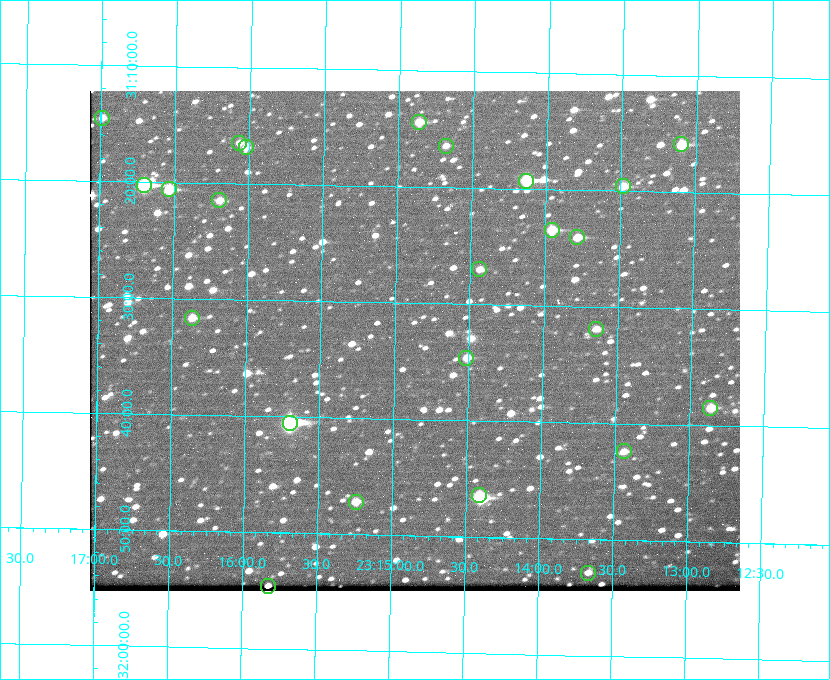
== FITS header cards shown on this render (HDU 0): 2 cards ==
NAXIS1  =                  650 / Width of table row in bytes
NAXIS2  =                  500 / Number of rows in table

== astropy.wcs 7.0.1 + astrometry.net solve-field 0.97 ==
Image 650 x 500 px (HDU 0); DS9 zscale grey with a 90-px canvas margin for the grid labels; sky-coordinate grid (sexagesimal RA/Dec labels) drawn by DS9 from the SOLVED WCS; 24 Tycho-2 reference stars matched to detected sources circled (green)
Header WCS: none
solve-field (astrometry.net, Tycho-2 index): SOLVED blind (the file carries no WCS)
Solved WCS: RA---TAN-SIP/DEC--TAN-SIP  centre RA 23:14:52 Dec +31:33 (348.72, +31.55 deg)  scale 5.17 arcsec/px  FOV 56.0' x 43.0'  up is +179 deg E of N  parity flipped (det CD > 0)
(file carries no celestial WCS; the grid is the blind solution)
Tycho-2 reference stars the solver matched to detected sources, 24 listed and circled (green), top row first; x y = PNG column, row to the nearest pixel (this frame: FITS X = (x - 90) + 1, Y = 500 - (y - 91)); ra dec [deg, ICRS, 3 dp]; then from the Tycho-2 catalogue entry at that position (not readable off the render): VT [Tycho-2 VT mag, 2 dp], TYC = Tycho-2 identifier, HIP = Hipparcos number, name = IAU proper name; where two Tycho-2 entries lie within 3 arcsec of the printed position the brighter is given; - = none
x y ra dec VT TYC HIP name
102 118 349.247 +31.243 11.65 2752-184-1 - -
419 122 348.716 +31.241 10.71 2751-1879-1 - -
239 143 349.017 +31.275 11.37 2752-138-1 - -
681 144 348.274 +31.265 10.04 2751-1349-1 - -
446 146 348.670 +31.274 11.52 2751-699-1 - -
246 147 349.005 +31.281 11.69 2752-129-1 - -
526 181 348.533 +31.321 8.95 2751-241-1 - -
144 185 349.176 +31.338 8.87 2752-38-1 - -
623 186 348.371 +31.327 10.64 2751-1121-1 - -
169 189 349.134 +31.344 10.32 2752-30-1 - -
219 200 349.049 +31.358 11.45 2752-14-1 - -
552 230 348.489 +31.392 10.19 2751-871-1 - -
577 237 348.446 +31.401 10.83 2751-661-1 - -
479 269 348.609 +31.450 11.66 2751-603-1 - -
192 318 349.092 +31.527 11.51 2752-227-1 - -
596 329 348.411 +31.532 11.57 2751-1753-1 - -
466 358 348.628 +31.577 11.53 2751-2055-1 - -
710 408 348.216 +31.641 10.50 2751-2059-1 - -
290 423 348.924 +31.676 7.66 2752-472-1 114838 -
624 451 348.359 +31.706 12.06 2751-1215-1 - -
479 495 348.603 +31.774 10.34 2751-877-1 - -
356 502 348.810 +31.787 10.96 2752-75-1 - -
588 573 348.416 +31.882 12.05 2755-227-1 - -
268 586 348.957 +31.910 11.45 2756-107-1 - -